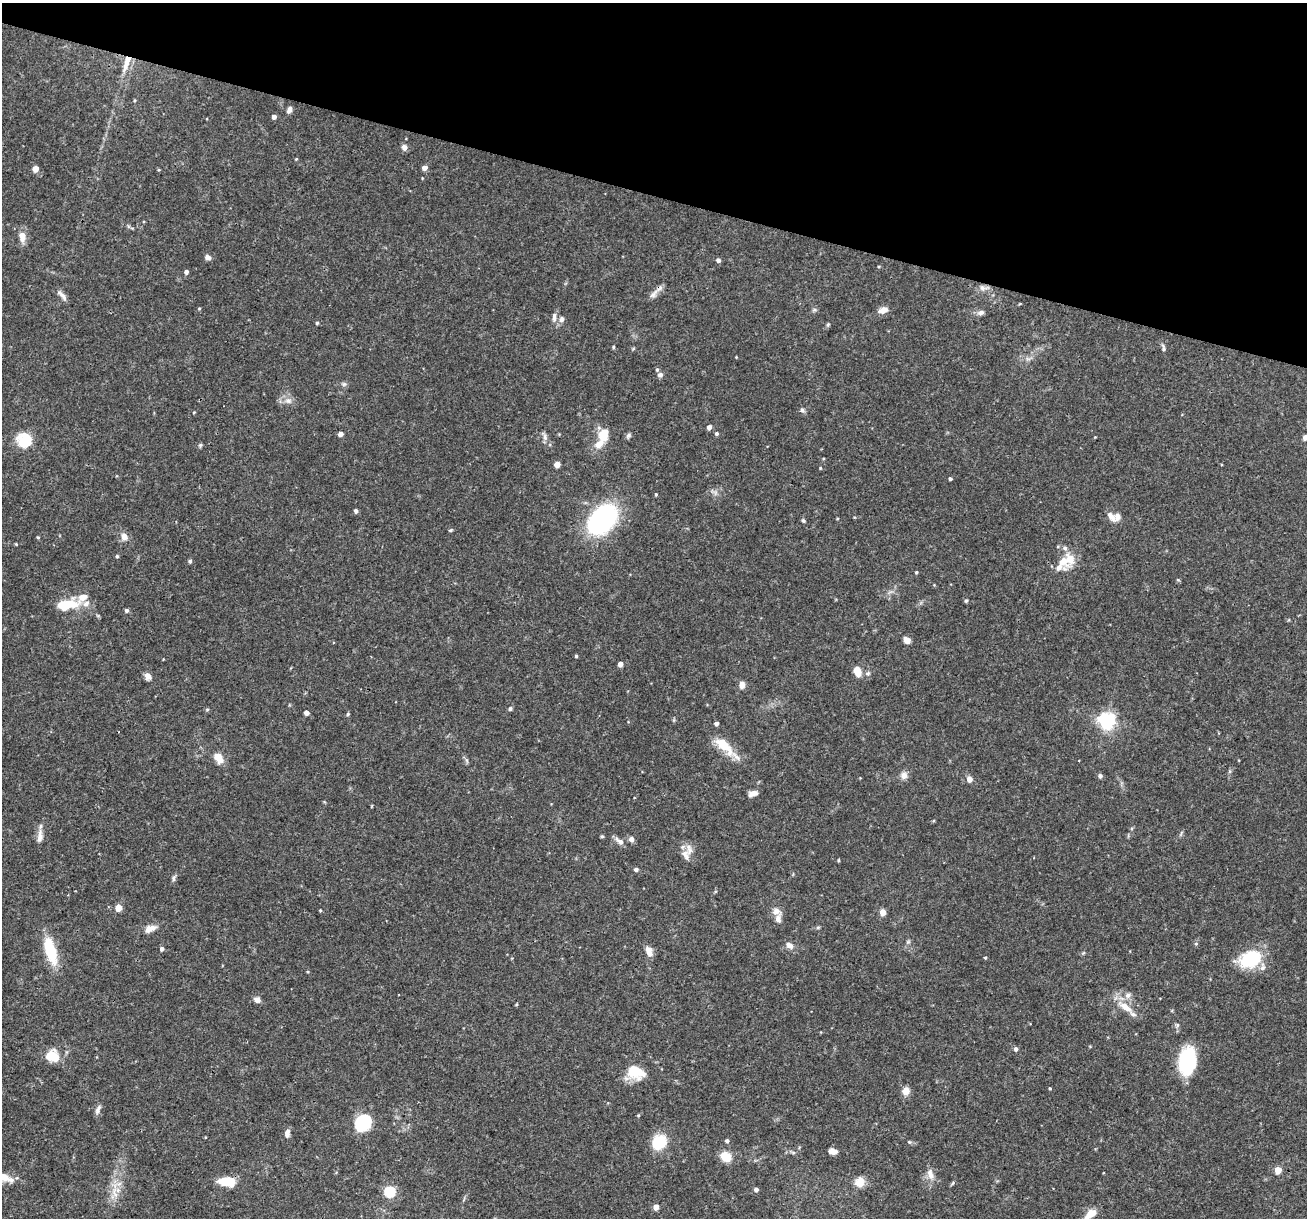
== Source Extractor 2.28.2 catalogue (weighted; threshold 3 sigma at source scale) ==
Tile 2 of 4 x 4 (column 2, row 1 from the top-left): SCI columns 1306-2610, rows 3897-5112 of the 5220 x 5237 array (HDU 1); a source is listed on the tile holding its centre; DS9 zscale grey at full resolution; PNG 1309 x 1220 px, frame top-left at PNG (2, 3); no overlay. Shown black and unused: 16% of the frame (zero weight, under 3 of 4 exposures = <1% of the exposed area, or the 3 px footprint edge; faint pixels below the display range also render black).
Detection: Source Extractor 2.28.2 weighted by HDU 2 'WHT'; one run over the whole footprint, this tile lists its part. Background 0.0756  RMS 0.0036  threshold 0.016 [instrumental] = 3 sigma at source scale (4.5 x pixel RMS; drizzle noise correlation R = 1.50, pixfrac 1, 0.05/0.05 arcsec/px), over >= 5 px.
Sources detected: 138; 10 inside a brighter listed object's ellipse — not listed separately; the other 128 listed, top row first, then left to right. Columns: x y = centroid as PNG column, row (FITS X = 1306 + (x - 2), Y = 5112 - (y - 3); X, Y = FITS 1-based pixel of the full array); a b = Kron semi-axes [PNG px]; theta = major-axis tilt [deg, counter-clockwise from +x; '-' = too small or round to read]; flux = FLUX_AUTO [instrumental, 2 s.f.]
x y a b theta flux
126 63 26 7 71 5
134 100 4 3 - 0.35
289 110 8 5 64 1.3
274 117 4 4 - 1.4
404 147 5 5 - 2.4
424 168 5 4 - 1.8
35 169 5 4 - 4.1
22 236 11 7 -85 3.7
207 257 7 5 -24 1.4
718 260 4 4 - 1.3
186 272 4 4 - 1.3
982 288 8 6 -68 0.97
653 294 17 6 50 2
62 295 17 5 -45 1.5
199 308 4 3 - 0.34
883 310 12 7 17 2.2
981 312 8 5 19 1.2
554 317 12 5 87 1.5
562 319 8 6 68 1.3
317 323 4 4 - 0.52
828 324 5 4 - 0.43
613 347 5 3 - 0.35
1163 348 9 5 -84 0.92
736 357 3 3 - 0.24
660 375 8 6 15 0.99
344 384 6 6 - 0.7
288 401 10 8 -11 1.9
802 410 6 6 - 0.73
194 412 3 3 - 0.28
709 427 4 4 - 2
716 433 4 4 - 0.78
341 434 4 4 - 1.8
604 434 11 8 77 7.5
628 435 7 6 - 0.8
545 437 10 6 -85 1.2
1305 437 6 5 - 1.4
25 443 22 16 -24 8
599 444 13 9 32 3.4
200 445 5 5 - 0.51
557 465 4 4 - 4
820 468 4 3 - 0.31
950 479 3 3 - 0.71
656 494 4 3 - 0.38
356 511 4 4 - 0.89
1111 517 15 7 -49 2.4
602 519 25 17 47 65
803 521 6 4 -48 0.54
451 530 5 4 - 0.41
38 537 4 4 - 0.35
124 537 9 8 - 2.3
16 544 4 3 - 0.31
117 556 4 4 - 0.52
190 561 5 4 - 0.54
1063 561 18 12 -76 5.4
916 572 4 3 - 0.41
966 601 5 4 - 0.44
67 605 23 10 11 11
126 610 5 4 - 0.82
907 640 7 6 - 2.3
576 656 3 3 - 0.44
620 664 4 4 - 2.3
857 671 10 7 -68 4.6
148 676 7 6 - 2.1
742 685 8 6 81 2
207 709 6 4 1 0.41
510 709 5 4 - 0.67
306 713 4 4 - 2.1
348 714 5 4 - 0.44
1106 720 6 6 - 140
716 724 4 4 - 1.1
724 746 32 12 -42 8
218 757 10 7 -59 4.8
904 775 9 8 - 2
1100 776 6 6 - 0.66
969 779 5 4 - 3.2
753 793 11 6 14 1.8
40 836 19 7 85 2.5
602 836 5 3 - 0.37
631 839 6 6 - 1.4
620 841 13 6 -37 1.8
689 849 17 9 -86 2.7
838 860 4 3 - 0.41
636 869 6 5 - 0.7
174 878 10 4 85 0.8
118 908 5 5 - 7
320 910 4 3 - 0.33
776 911 12 9 -22 2.2
883 912 4 4 - 5.2
818 927 6 4 19 0.48
150 929 16 9 25 2.7
908 942 6 4 19 0.48
1196 944 5 4 - 0.49
789 945 9 7 -39 1.9
162 949 4 4 - 1
50 951 28 11 -73 14
649 952 13 7 -66 2.7
985 957 4 3 - 0.42
1250 959 23 18 25 18
1128 995 8 7 - 1.5
257 999 7 6 - 1.8
516 1004 5 3 - 0.33
1125 1007 23 9 -37 5.3
1016 1049 5 5 - 0.95
52 1056 17 14 -13 6.5
1187 1061 27 16 83 23
635 1071 20 13 -30 10
1050 1088 4 3 - 0.34
906 1091 10 9 - 2.4
98 1110 12 5 68 1.3
638 1115 4 4 - 0.33
363 1123 18 14 49 15
287 1133 10 6 84 1.7
205 1137 4 2 - 0.22
727 1141 4 4 - 0.87
659 1142 16 13 47 11
833 1151 9 5 -8 2.3
726 1157 10 8 -33 7
1278 1170 5 4 - 8.6
930 1174 16 8 -72 2.6
2 1178 27 10 2 6.7
228 1181 14 8 -4 12
860 1182 12 11 - 3.7
953 1183 6 3 70 0.43
756 1190 4 4 - 1.3
114 1192 19 7 -80 3.8
390 1192 5 5 - 33
656 1207 4 4 - 3.6
1090 1214 12 7 43 5.8
Overlapping masked pixels (flux is a lower limit): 2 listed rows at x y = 126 63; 653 294
Isophote crosses this tile's border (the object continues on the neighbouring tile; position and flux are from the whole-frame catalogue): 3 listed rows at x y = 1305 437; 2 1178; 1090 1214